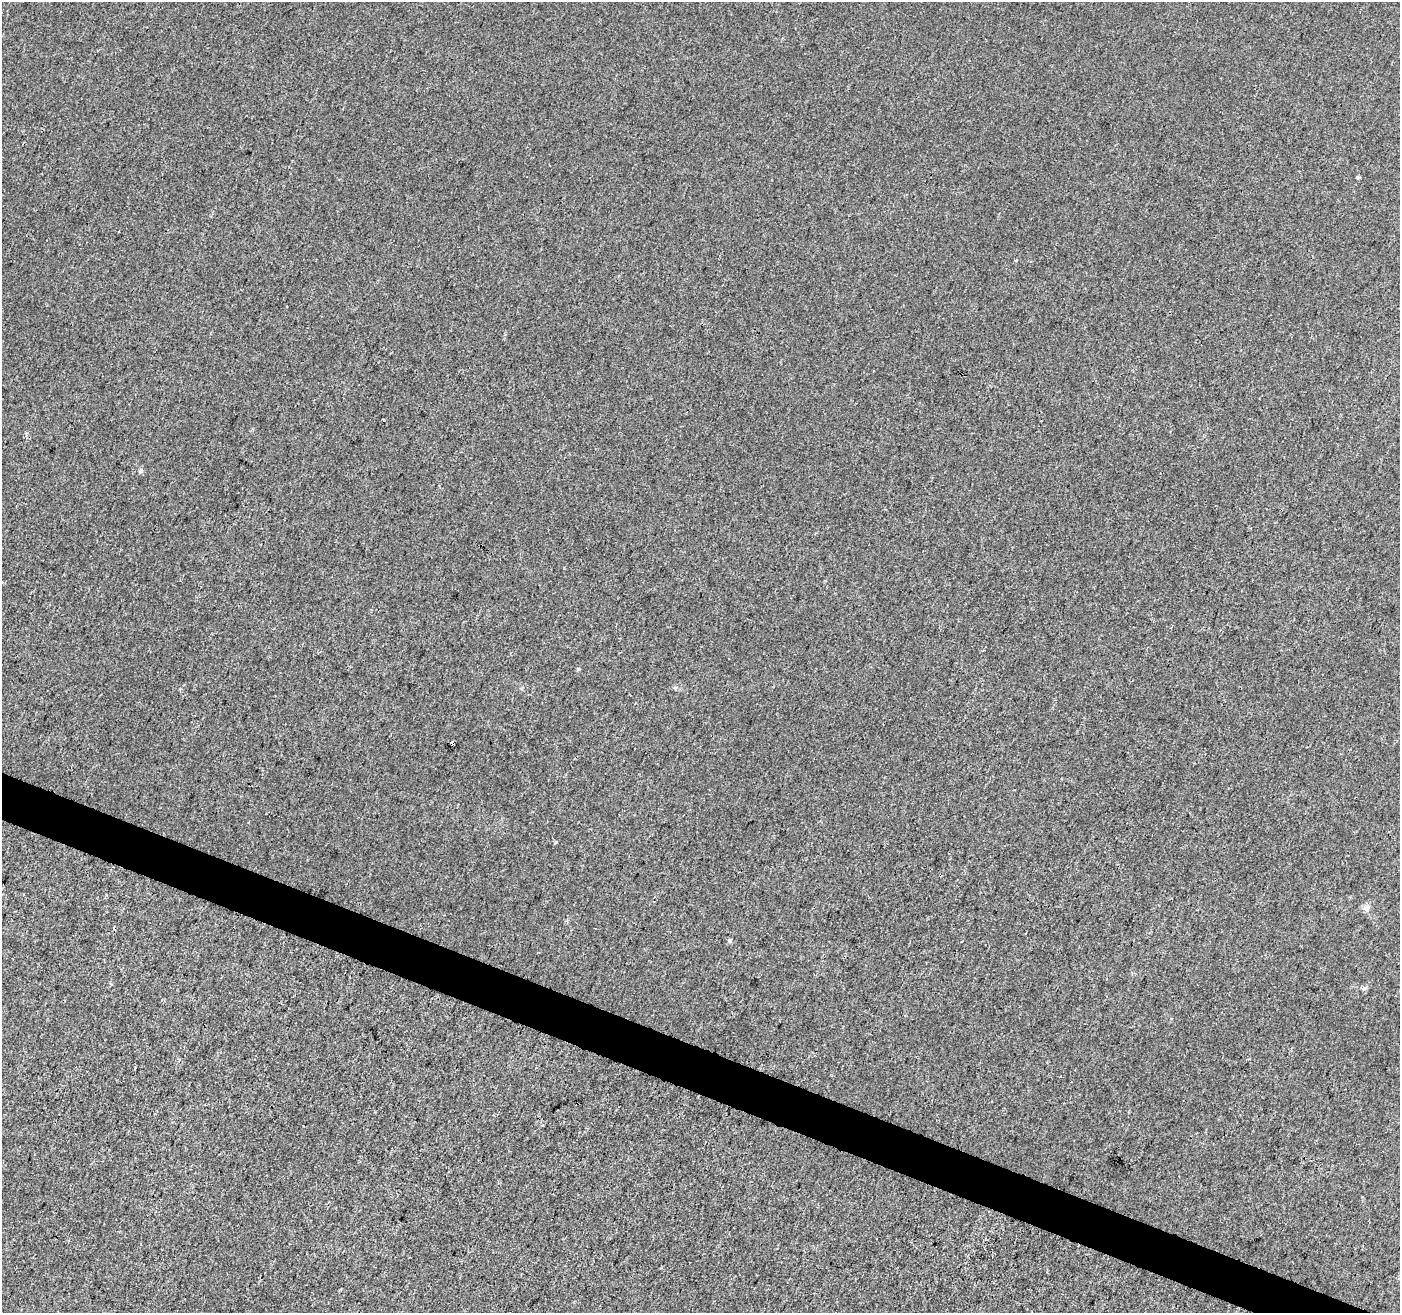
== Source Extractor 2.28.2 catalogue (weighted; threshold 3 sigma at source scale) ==
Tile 6 of 4 x 4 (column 2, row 2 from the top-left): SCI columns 1410-2807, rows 2898-4208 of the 5605 x 5730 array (HDU 1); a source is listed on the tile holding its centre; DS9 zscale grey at full resolution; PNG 1402 x 1315 px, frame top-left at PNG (2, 2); no overlay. Shown black and unused: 3% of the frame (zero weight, under 3 of 4 exposures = <1% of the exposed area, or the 3 px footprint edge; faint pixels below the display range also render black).
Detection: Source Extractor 2.28.2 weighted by HDU 2 'WHT'; one run over the whole footprint, this tile lists its part. Background 6.74e-04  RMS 0.0028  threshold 0.0126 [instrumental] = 3 sigma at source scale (4.5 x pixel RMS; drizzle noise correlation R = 1.50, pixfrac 1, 0.0396/0.0396 arcsec/px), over >= 5 px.
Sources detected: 6; all 6 listed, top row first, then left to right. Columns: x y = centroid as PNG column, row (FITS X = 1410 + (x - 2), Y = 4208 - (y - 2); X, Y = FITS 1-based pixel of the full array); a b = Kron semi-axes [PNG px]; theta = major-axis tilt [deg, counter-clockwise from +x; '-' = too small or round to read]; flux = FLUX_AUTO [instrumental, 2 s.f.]
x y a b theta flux
140 471 6 6 - 0.55
578 669 5 3 - 0.29
452 743 4 4 - 4.4
1366 908 10 9 - 1.3
730 941 6 4 -72 0.38
1061 1076 3 3 - 0.93
Overlapping masked pixels (flux is a lower limit): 1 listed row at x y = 452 743